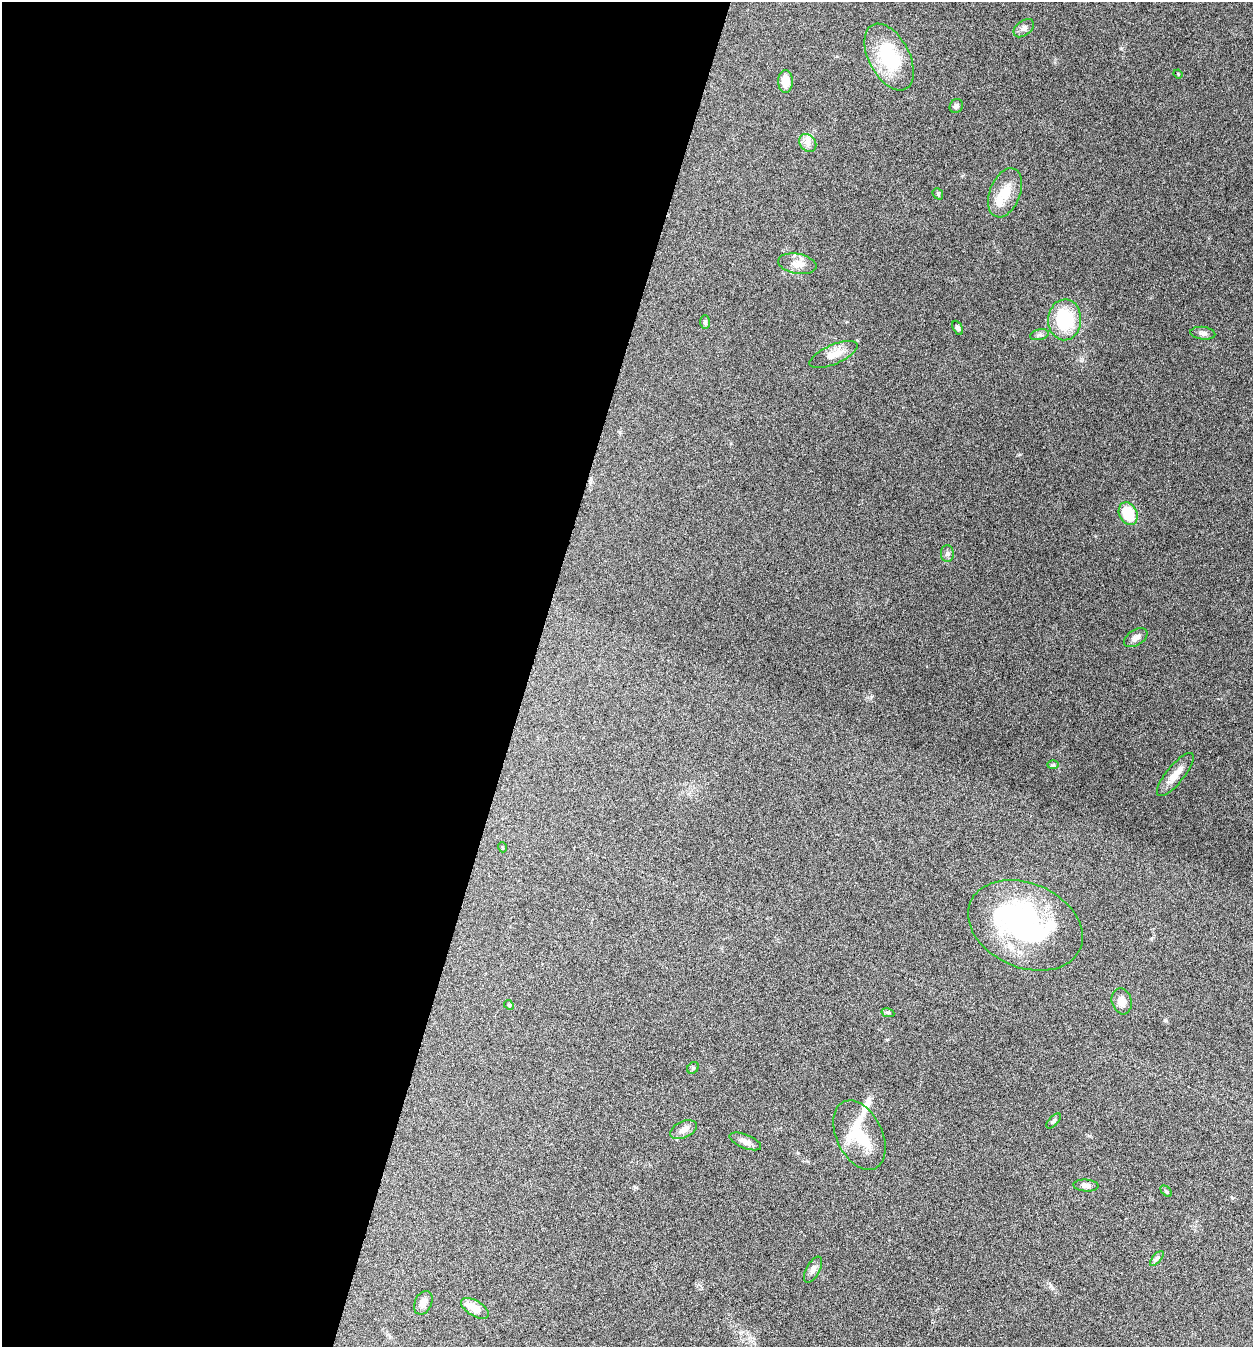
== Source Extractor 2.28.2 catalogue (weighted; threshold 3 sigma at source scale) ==
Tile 5 of 4 x 4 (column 1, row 2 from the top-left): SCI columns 265-1515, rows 2694-4038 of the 5405 x 5390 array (HDU 1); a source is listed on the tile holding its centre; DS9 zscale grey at full resolution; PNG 1255 x 1349 px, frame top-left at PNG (2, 2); each listed source drawn as its Kron ellipse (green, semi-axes under 4 px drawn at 4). Shown black and unused: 42% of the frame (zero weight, under 5 of 9 exposures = <1% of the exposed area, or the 3 px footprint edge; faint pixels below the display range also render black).
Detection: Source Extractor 2.28.2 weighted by HDU 2 'WHT'; one run over the whole footprint, this tile lists its part. Background 0.261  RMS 0.0066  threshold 0.0271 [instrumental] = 3 sigma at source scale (4.09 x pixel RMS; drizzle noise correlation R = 1.36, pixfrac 0.8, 0.05/0.05 arcsec/px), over >= 5 px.
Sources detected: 39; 1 inside a brighter object's white glare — neither listed nor drawn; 2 inside a brighter listed object's ellipse — not listed separately; the other 36 listed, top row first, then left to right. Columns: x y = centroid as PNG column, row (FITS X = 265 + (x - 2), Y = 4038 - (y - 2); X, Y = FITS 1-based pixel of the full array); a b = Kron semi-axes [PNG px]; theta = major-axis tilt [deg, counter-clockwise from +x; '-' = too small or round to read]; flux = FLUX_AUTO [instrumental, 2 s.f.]
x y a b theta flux
1024 28 11 7 37 2.5
889 57 36 20 -62 37
1178 74 5 3 - 0.49
785 81 11 7 90 8.2
956 106 7 6 - 1.6
808 143 10 7 -51 3.3
1005 193 25 15 68 12
938 194 6 4 -49 0.9
797 264 19 10 -10 5.8
1065 320 20 16 87 34
705 322 7 5 89 1.1
958 328 7 4 -62 1.3
1203 333 12 6 -6 2.4
1039 335 9 5 13 1.6
833 354 26 9 23 7.5
1128 514 12 9 -64 20
947 553 8 6 -89 1.7
1136 638 13 8 33 3.2
1053 765 6 4 2 0.74
1175 775 27 9 51 7.3
502 847 5 3 - 0.53
1025 925 60 42 -23 110
1122 1001 13 9 -74 4.7
509 1005 5 4 - 0.7
888 1013 6 4 -13 0.95
693 1068 6 5 - 0.96
1053 1121 9 4 47 1.3
684 1130 14 8 25 4.3
859 1135 37 23 -64 27
745 1141 17 7 -22 3.4
1086 1186 12 6 -4 2.6
1166 1191 7 4 -44 0.88
1157 1258 9 4 48 1.4
813 1270 14 6 61 2.8
423 1303 12 8 65 3.8
475 1308 15 7 -31 8.6
Unlisted compact peaks at least as high as the median listed source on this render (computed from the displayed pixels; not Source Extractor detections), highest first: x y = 1121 48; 871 697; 1165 1020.